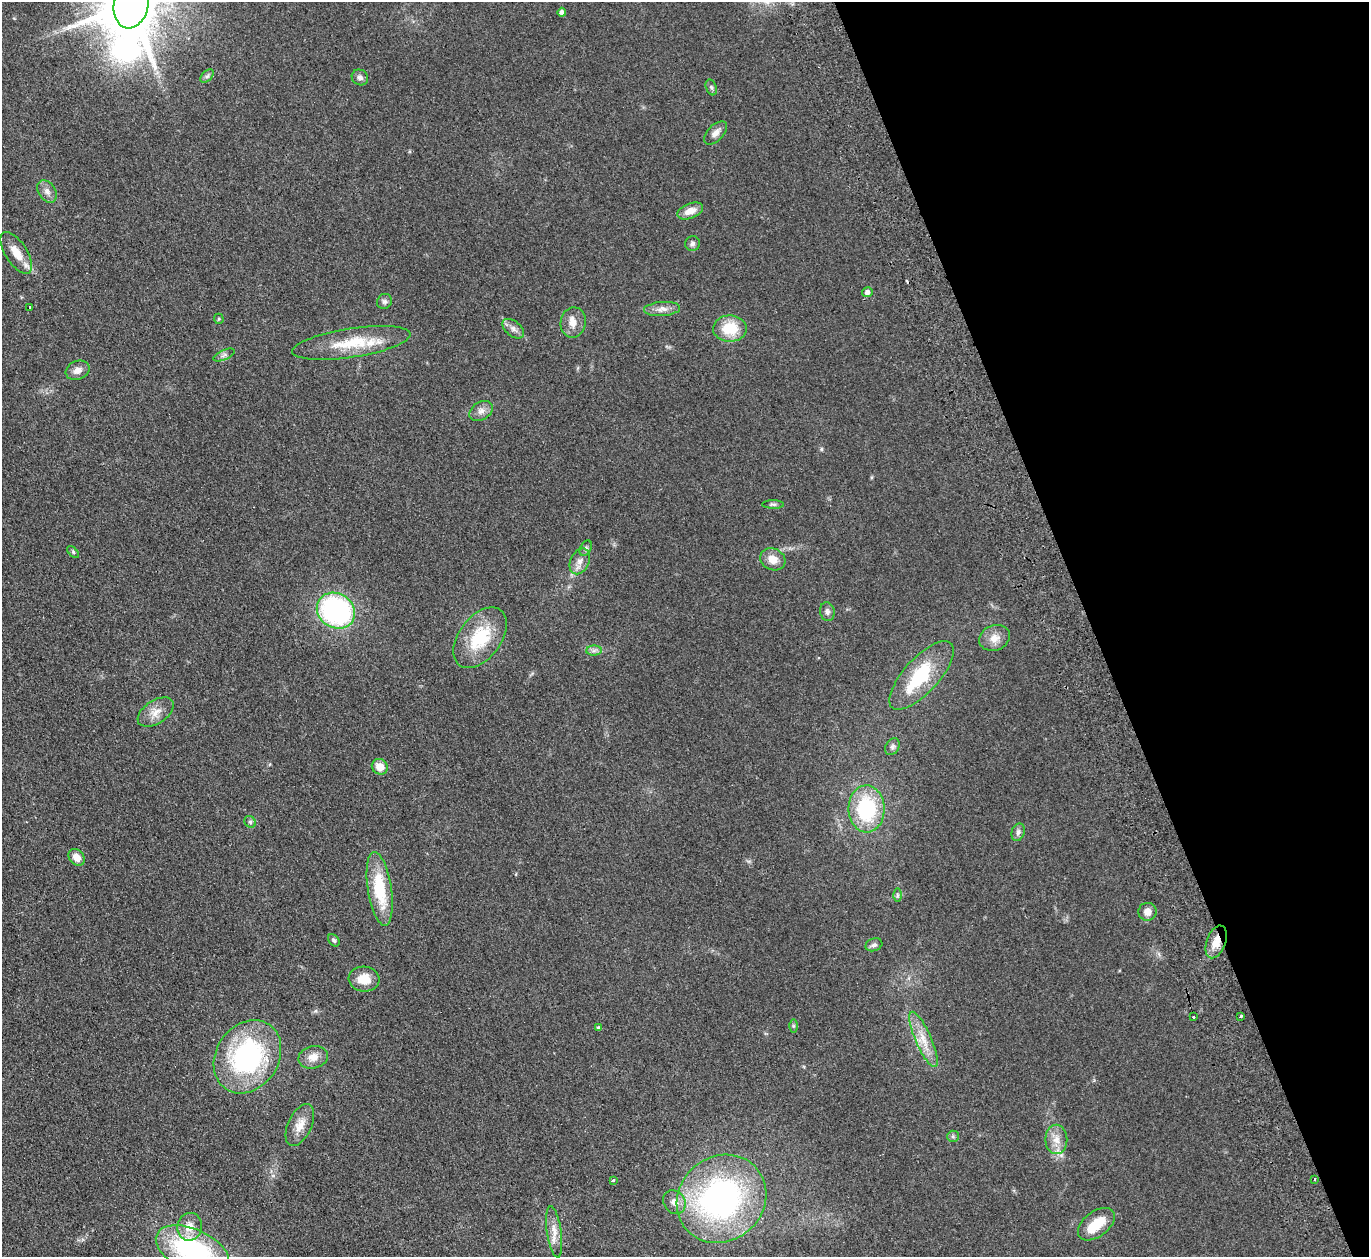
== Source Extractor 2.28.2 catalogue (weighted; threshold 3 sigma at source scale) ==
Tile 12 of 4 x 4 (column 4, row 3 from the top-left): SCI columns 4156-5522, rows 1560-2814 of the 5577 x 5501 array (HDU 1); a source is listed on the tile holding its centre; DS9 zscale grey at full resolution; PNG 1371 x 1259 px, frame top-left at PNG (2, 2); each listed source drawn as its Kron ellipse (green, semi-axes under 4 px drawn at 4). Shown black and unused: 20% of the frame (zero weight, under 2 of 3 exposures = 3% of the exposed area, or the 3 px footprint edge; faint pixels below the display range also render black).
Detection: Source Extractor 2.28.2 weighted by HDU 2 'WHT'; one run over the whole footprint, this tile lists its part. Background 0.0847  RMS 0.0093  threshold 0.0421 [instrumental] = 3 sigma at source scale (4.5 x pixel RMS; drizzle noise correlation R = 1.50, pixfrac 1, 0.05/0.05 arcsec/px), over >= 5 px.
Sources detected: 69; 3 inside a brighter object's white glare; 1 cosmic-ray / hot-pixel residue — neither listed nor drawn; the other 65 listed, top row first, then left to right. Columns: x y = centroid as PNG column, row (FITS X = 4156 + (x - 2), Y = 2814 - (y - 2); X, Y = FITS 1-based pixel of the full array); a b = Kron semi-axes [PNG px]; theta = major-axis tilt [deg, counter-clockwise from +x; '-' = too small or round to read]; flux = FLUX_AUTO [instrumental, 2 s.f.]
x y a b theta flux
131 4 25 17 77 7200
562 12 4 4 - 3.1
207 76 8 5 44 2.1
360 77 8 7 - 3.4
711 87 8 5 -70 1.8
716 133 14 8 44 5.4
47 191 12 8 -57 5
690 211 13 7 20 8.8
692 243 7 7 - 2.5
16 253 24 10 -57 14
867 292 5 5 - 4
384 301 8 7 - 2.6
30 307 3 3 - 2.4
662 309 18 7 4 6.2
219 319 5 5 - 1.1
573 322 15 12 80 9
730 328 17 13 -1 26
513 329 12 7 -40 4.6
351 343 60 14 9 39
224 355 11 5 23 2.9
78 370 12 9 22 6.1
481 411 13 8 33 5.6
773 504 11 4 0 1.8
586 548 8 5 61 2
73 552 7 4 -46 1.3
773 559 13 10 -25 9.6
580 561 13 9 63 6.7
336 611 20 17 -34 170
827 612 9 7 -79 3.3
480 638 34 21 53 46
995 638 16 12 21 9.6
594 651 8 5 1 2.6
922 675 44 17 48 56
156 712 20 11 33 11
892 747 9 6 58 2.7
380 767 8 7 - 9.9
867 809 23 18 -89 72
250 822 6 5 - 1.6
1018 832 9 6 71 3
77 857 9 7 -49 8.8
380 889 37 12 -81 44
897 895 6 4 -90 1.4
1147 912 9 9 - 6.5
334 940 7 5 -47 1.7
1216 942 17 9 70 12
874 945 8 6 18 2.9
364 979 15 12 -4 14
1194 1017 3 3 - 6.3
1241 1017 3 3 - 4.7
793 1026 6 4 -90 1.3
598 1028 4 3 - 1.5
923 1039 30 8 -66 15
247 1057 39 31 56 140
313 1057 15 11 14 9
300 1125 22 12 65 12
953 1136 6 5 - 1.8
1056 1139 15 11 -90 9.4
1314 1179 3 2 - 1.4
613 1180 4 3 - 1.5
721 1199 47 42 41 250
674 1202 13 10 -52 7.2
1096 1224 21 12 38 19
190 1227 14 12 78 12
554 1232 26 7 -82 9.6
192 1250 39 21 -24 140
Overlapping masked pixels (flux is a lower limit): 1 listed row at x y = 1216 942
Isophote crosses this tile's border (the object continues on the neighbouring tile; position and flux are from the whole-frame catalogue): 2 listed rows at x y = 131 4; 192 1250